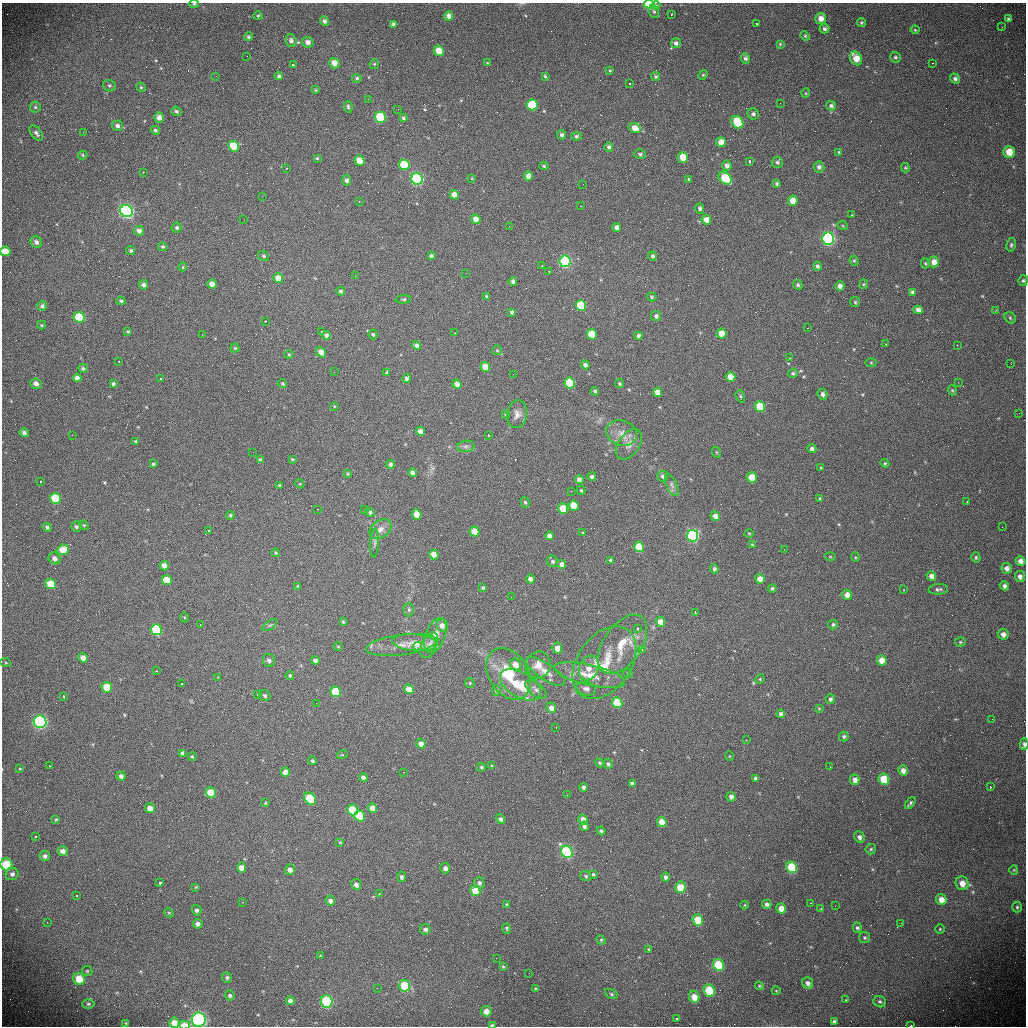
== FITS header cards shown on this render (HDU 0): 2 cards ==
NAXIS1  =                 1024 /fastest changing axis
NAXIS2  =                 1024 /next to fastest changing axis

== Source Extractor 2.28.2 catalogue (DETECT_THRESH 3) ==
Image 1024 x 1024 px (HDU 0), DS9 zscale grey, 1 PNG px = 1 image px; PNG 1028 x 1028 px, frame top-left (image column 1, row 1024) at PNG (2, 3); each listed source drawn as its Kron ellipse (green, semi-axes under 4 px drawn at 4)
Background 453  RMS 16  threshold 47.7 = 3 sigma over >= 5 px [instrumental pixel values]
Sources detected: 471; all 471 listed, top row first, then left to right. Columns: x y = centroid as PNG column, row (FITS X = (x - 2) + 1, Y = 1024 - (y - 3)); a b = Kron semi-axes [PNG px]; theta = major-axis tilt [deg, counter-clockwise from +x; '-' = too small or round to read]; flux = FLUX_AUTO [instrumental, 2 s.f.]
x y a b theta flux
194 4 4 4 - 1500
649 4 5 4 - 62000
656 6 4 3 - 1800
654 11 6 5 - 2000
671 14 3 2 - 2700
258 16 4 4 - 1300
449 16 5 4 - 6300
821 18 5 5 - 8200
1008 19 4 4 - 1900
324 21 5 4 - 2800
757 23 3 3 - 4500
861 23 4 4 - 1400
394 24 4 4 - 3600
1002 27 3 2 - 1800
825 29 5 4 - 2900
915 30 4 4 - 1100
805 36 5 4 - 1300
248 37 4 4 - 2000
291 41 6 5 - 3600
308 42 6 5 - 5200
676 43 5 5 - 3300
780 44 3 3 - 1100
439 51 5 5 - 18000
247 56 2 2 - 550
895 57 6 5 - 2200
745 58 5 4 - 2900
856 58 7 5 -60 16000
334 63 5 5 - 10000
487 63 4 3 - 940
932 63 3 2 - 1200
374 64 5 4 - 1200
293 65 3 3 - 2600
610 71 4 3 - 1100
703 75 5 4 - 1300
216 76 2 2 - 1200
279 76 4 4 - 2300
545 76 4 4 - 1400
656 77 4 4 - 1700
357 78 5 4 - 1900
955 79 5 4 - 2700
630 84 3 2 - 1800
109 86 6 5 - 1800
141 87 5 4 - 1300
316 90 4 3 - 1200
806 93 5 3 - 890
368 99 2 2 - 7400
780 103 2 2 - 1200
532 105 5 5 - 56000
831 106 5 4 - 2900
35 107 5 5 - 1700
348 107 6 4 -82 2000
398 109 3 2 - 1200
177 111 5 4 - 2400
753 114 6 5 - 2900
380 117 5 5 - 65000
159 118 5 5 - 6400
403 118 3 3 - 2100
737 122 7 5 -58 47000
117 126 5 5 - 3600
635 128 6 5 - 8600
155 130 4 4 - 1800
83 132 2 2 - 500
36 133 9 5 -52 3200
562 135 5 4 - 2800
576 136 5 4 - 2100
721 142 5 5 - 12000
233 146 5 5 - 29000
609 147 5 4 - 2400
839 152 4 4 - 1300
1009 152 6 5 - 16000
640 154 6 4 -18 1900
83 155 4 4 - 1400
683 157 5 5 - 23000
317 158 4 4 - 1400
359 161 5 5 - 16000
749 161 3 3 - 7400
777 162 5 5 - 2400
404 165 5 5 - 46000
544 166 4 3 - 1500
727 166 5 5 - 4900
819 167 5 5 - 3500
286 168 3 3 - 1700
905 168 5 4 - 1100
143 172 3 2 - 2000
528 176 4 4 - 7700
472 178 3 3 - 810
725 178 7 5 -45 55000
417 179 6 5 - 250000
688 179 3 3 - 5400
347 180 5 4 - 3200
583 184 2 2 - 500
777 184 4 4 - 1800
454 195 5 4 - 9700
262 196 3 2 - 1200
793 201 5 5 - 13000
359 202 3 2 - 1700
580 206 2 2 - 660
700 208 5 4 - 2300
127 211 6 6 - 260000
852 215 3 3 - 1300
244 219 2 2 - 2300
476 219 5 4 - 10000
706 220 5 4 - 8600
509 226 2 2 - 610
843 226 5 3 - 1000
177 228 5 5 - 2100
617 228 4 4 - 4500
139 231 5 5 - 4500
828 239 6 6 - 270000
36 242 6 5 - 4000
1011 245 7 4 79 1900
163 247 5 4 - 1600
5 251 5 5 - 13000
131 251 4 4 - 1900
264 256 6 4 -34 1900
431 256 4 4 - 2800
653 256 4 4 - 2400
565 261 6 5 - 260000
854 261 5 4 - 1300
934 262 5 5 - 8400
925 263 5 4 - 1300
542 266 3 2 - 1300
817 266 4 4 - 2500
183 267 4 3 - 1100
549 271 3 2 - 6700
466 273 2 2 - 520
355 276 3 2 - 1500
278 278 5 4 - 13000
1023 280 5 4 - 1800
513 281 4 3 - 2900
212 284 5 4 - 6700
864 284 5 4 - 1200
143 285 5 4 - 3100
798 285 5 4 - 1900
840 286 5 4 - 5100
340 291 4 4 - 2300
913 292 4 4 - 3100
486 296 4 3 - 1500
652 297 5 4 - 1400
403 299 7 4 2 1800
121 301 4 3 - 1800
855 302 5 5 - 1400
581 305 5 5 - 70000
42 306 5 5 - 3000
918 310 4 4 - 5100
996 310 4 3 - 1300
512 312 4 3 - 2200
656 316 5 5 - 3000
79 317 6 5 - 42000
1010 318 6 5 - 1700
265 321 3 2 - 2400
42 325 4 4 - 1200
808 328 3 3 - 760
128 331 4 3 - 1100
322 332 3 3 - 11000
455 333 3 2 - 1200
202 334 2 2 - 510
373 334 5 4 - 1800
592 334 5 5 - 35000
722 334 5 5 - 16000
326 335 4 4 - 3200
638 336 4 4 - 3800
885 344 3 3 - 1100
957 345 3 2 - 1100
416 346 4 4 - 3800
235 348 4 4 - 1200
497 350 5 5 - 1200
321 352 6 4 -51 8000
289 355 5 3 - 1000
789 358 3 3 - 980
119 361 3 2 - 2400
871 362 5 3 - 1100
1011 364 3 2 - 1300
585 365 4 4 - 4500
485 367 5 4 - 18000
83 368 5 4 - 1700
334 372 2 2 - 660
387 372 4 4 - 1300
793 373 5 4 - 1700
513 374 2 2 - 1600
730 377 5 5 - 16000
77 378 4 4 - 4700
407 378 5 4 - 3200
160 379 3 2 - 3300
958 382 2 2 - 3200
570 383 5 5 - 110000
36 384 5 5 - 4800
113 384 4 3 - 2100
283 384 5 4 - 1500
457 384 4 4 - 8600
619 384 4 3 - 1700
952 390 5 4 - 1100
595 391 4 3 - 1800
657 392 5 4 - 10000
822 394 5 5 - 3300
740 396 6 4 -72 1500
334 406 4 3 - 880
760 407 5 5 - 56000
1019 413 2 2 - 740
517 414 14 10 82 7600
506 415 4 4 - 1200
421 431 4 4 - 8100
24 433 5 4 - 3100
621 433 15 12 -18 13000
72 435 2 2 - 2700
488 435 3 3 - 4600
136 442 3 3 - 1800
629 444 17 10 55 10000
466 446 9 5 7 3500
812 449 5 4 - 3400
253 452 2 2 - 430
716 452 5 3 - 900
292 459 3 3 - 1100
260 460 4 3 - 2600
885 463 4 4 - 1300
153 464 3 3 - 1500
390 464 4 4 - 2800
821 468 3 3 - 2500
413 473 4 4 - 4200
347 474 3 2 - 990
663 476 5 5 - 2600
592 477 4 4 - 3000
752 477 5 5 - 22000
579 480 4 4 - 5500
41 481 3 2 - 3400
300 484 5 3 - 970
672 485 11 5 -65 3800
280 486 4 3 - 2000
581 490 4 3 - 1400
571 491 3 2 - 1000
55 498 5 5 - 46000
820 498 4 4 - 1500
525 502 6 4 -71 1700
967 502 3 2 - 1500
574 506 5 5 - 43000
563 508 5 5 - 30000
317 509 2 2 - 730
365 509 3 3 - 1100
370 512 5 4 - 2500
417 514 5 4 - 22000
230 515 4 3 - 1200
715 516 5 4 - 9200
84 525 5 4 - 1300
47 527 4 4 - 2500
76 527 5 5 - 2100
1002 527 2 2 - 710
380 529 12 8 36 7100
208 530 3 2 - 1200
474 532 5 4 - 22000
583 533 4 3 - 1100
749 533 5 3 - 950
549 536 4 4 - 5500
692 536 6 5 - 280000
374 543 14 4 88 2900
752 545 3 3 - 1000
639 547 5 5 - 56000
784 549 2 2 - 2800
63 550 6 5 - 18000
276 553 4 4 - 1200
434 554 5 4 - 13000
830 557 6 3 1 970
855 557 5 3 - 970
976 557 5 4 - 1800
55 558 6 5 - 4400
611 560 4 3 - 2400
553 561 6 5 - 2200
1020 561 5 4 - 5700
562 564 4 4 - 6100
164 566 4 4 - 6800
1006 568 5 5 - 5700
714 569 4 4 - 2800
931 576 5 4 - 6600
1020 576 5 5 - 4600
530 579 4 4 - 5700
760 579 5 4 - 11000
167 580 5 5 - 26000
51 584 5 5 - 28000
298 586 3 3 - 1000
1004 586 5 4 - 3500
483 588 3 3 - 1300
772 588 4 4 - 2100
938 589 10 5 4 2800
903 590 3 2 - 1200
847 595 5 4 - 8800
511 597 2 2 - 450
409 610 7 5 -89 2100
695 613 3 3 - 5900
184 617 5 3 - 1000
343 622 4 3 - 1200
660 622 5 4 - 12000
200 624 2 2 - 780
270 625 8 4 35 1900
442 625 6 5 - 5600
833 625 5 4 - 2100
637 628 4 3 - 3300
157 630 5 5 - 110000
1003 634 5 5 - 5400
435 635 18 9 69 11000
960 642 5 4 - 1400
415 643 22 8 -5 14000
622 644 33 19 55 34000
402 645 36 10 7 17000
429 645 14 7 67 6200
338 646 4 3 - 860
417 646 4 3 - 12000
557 648 5 5 - 8300
642 650 3 2 - 2300
83 658 5 4 - 7200
269 660 6 6 - 3500
882 660 5 5 - 12000
315 661 4 4 - 4100
6 663 5 3 - 980
604 663 40 27 55 49000
515 664 6 5 - 11000
538 665 13 12 - 10000
589 668 13 9 70 10000
157 671 3 2 - 1900
546 672 22 8 -34 11000
509 674 28 20 -57 42000
628 674 5 3 - 830
290 675 4 4 - 1400
589 675 36 10 -13 23000
218 677 3 3 - 1800
760 679 5 4 - 1200
182 683 2 2 - 1200
470 683 5 4 - 1300
521 685 22 12 -30 33000
107 687 5 5 - 29000
409 689 5 4 - 17000
536 689 12 6 -38 4300
586 689 10 6 -13 3700
496 691 5 4 - 1500
336 692 5 5 - 71000
257 695 3 3 - 2000
265 695 6 5 - 2600
64 697 3 3 - 6600
830 699 5 4 - 2600
316 703 2 2 - 510
617 703 5 5 - 73000
551 708 5 4 - 8200
819 708 4 4 - 1000
781 714 4 4 - 4100
992 719 2 2 - 590
40 722 6 6 - 210000
556 727 3 2 - 1100
844 736 5 4 - 2100
746 740 2 2 - 570
421 744 5 4 - 6900
1024 744 6 3 87 2900
183 753 4 4 - 4300
342 755 5 3 - 900
729 756 5 3 - 840
192 757 4 3 - 1100
312 761 4 3 - 2000
600 763 5 4 - 1600
608 764 5 4 - 2400
50 766 3 2 - 1100
492 766 4 3 - 1300
481 767 4 4 - 1600
830 767 2 2 - 680
20 769 4 2 - 750
903 770 5 5 - 6500
285 772 5 4 - 11000
403 772 2 2 - 600
121 776 4 4 - 3400
363 777 4 4 - 3200
756 778 4 3 - 2000
884 779 6 5 - 39000
855 780 5 5 - 6900
632 783 4 3 - 2500
583 787 4 4 - 3000
990 787 3 2 - 3300
211 793 5 5 - 34000
567 795 2 2 - 2900
731 797 5 4 - 4900
310 799 7 5 -50 76000
265 803 4 4 - 1300
910 803 7 3 51 2100
150 808 5 5 - 7900
372 808 5 4 - 9400
353 810 5 5 - 46000
360 816 5 5 - 79000
500 819 5 4 - 3100
583 819 5 4 - 11000
56 820 4 3 - 1300
662 822 5 5 - 17000
584 826 5 4 - 3400
601 831 4 3 - 2100
35 837 3 2 - 4300
859 837 6 5 - 3700
340 842 4 3 - 980
871 849 5 5 - 1700
63 851 5 5 - 5600
567 852 6 5 - 200000
45 856 5 5 - 3100
6 864 6 6 - 34000
242 867 5 4 - 8200
792 867 6 5 - 56000
445 868 5 5 - 4900
290 870 5 5 - 6200
1014 870 4 4 - 1100
12 874 6 6 - 3200
593 874 4 3 - 1500
586 876 5 5 - 2100
402 877 5 4 - 3000
666 877 4 4 - 3300
160 883 4 3 - 9300
479 883 6 5 - 3100
962 883 7 6 - 9800
356 884 5 5 - 4800
196 887 4 3 - 920
680 887 6 5 - 40000
475 891 5 5 - 25000
379 893 2 2 - 880
76 895 3 2 - 2400
941 899 6 5 - 9000
330 901 5 4 - 4300
242 902 3 2 - 1200
811 903 3 2 - 1600
507 904 4 3 - 1000
767 904 5 4 - 3300
745 905 4 3 - 670
835 906 2 2 - 440
1017 907 5 4 - 1800
781 908 5 4 - 13000
821 909 4 4 - 860
197 910 5 4 - 2500
169 913 5 4 - 980
698 920 6 5 - 30000
47 922 2 2 - 490
901 923 2 2 - 2100
198 924 5 4 - 4700
507 928 5 4 - 1700
857 928 5 4 - 2300
425 929 5 5 - 2900
940 929 4 4 - 1200
865 938 5 5 - 1900
601 940 5 4 - 1300
649 949 3 3 - 1100
320 956 4 2 - 870
496 958 2 2 - 890
719 965 6 5 - 54000
503 967 4 3 - 1300
87 971 5 5 - 1500
529 973 2 2 - 870
227 977 5 5 - 1900
79 979 6 5 - 22000
808 983 6 5 - 4500
405 986 6 5 - 47000
759 986 4 4 - 1200
377 988 2 2 - 570
535 989 3 3 - 1200
709 990 6 5 - 42000
776 991 4 3 - 750
611 994 7 4 -26 1700
230 995 5 5 - 2300
694 997 6 5 - 13000
846 1000 3 2 - 1100
290 1001 4 4 - 4700
327 1001 6 6 - 100000
880 1002 6 5 - 2000
88 1004 6 5 - 1700
486 1011 5 5 - 7700
677 1019 3 3 - 4400
199 1020 7 7 - 280000
834 1021 3 3 - 1800
126 1023 3 3 - 770
174 1023 5 5 - 9900
184 1025 5 3 - 16000
492 1025 4 3 - 2400
911 1026 3 2 - 800
At the frame edge (FLAGS 8, measured only in part): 11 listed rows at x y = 194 4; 649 4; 5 251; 1023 280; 1024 744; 6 864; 199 1020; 174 1023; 184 1025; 492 1025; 911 1026